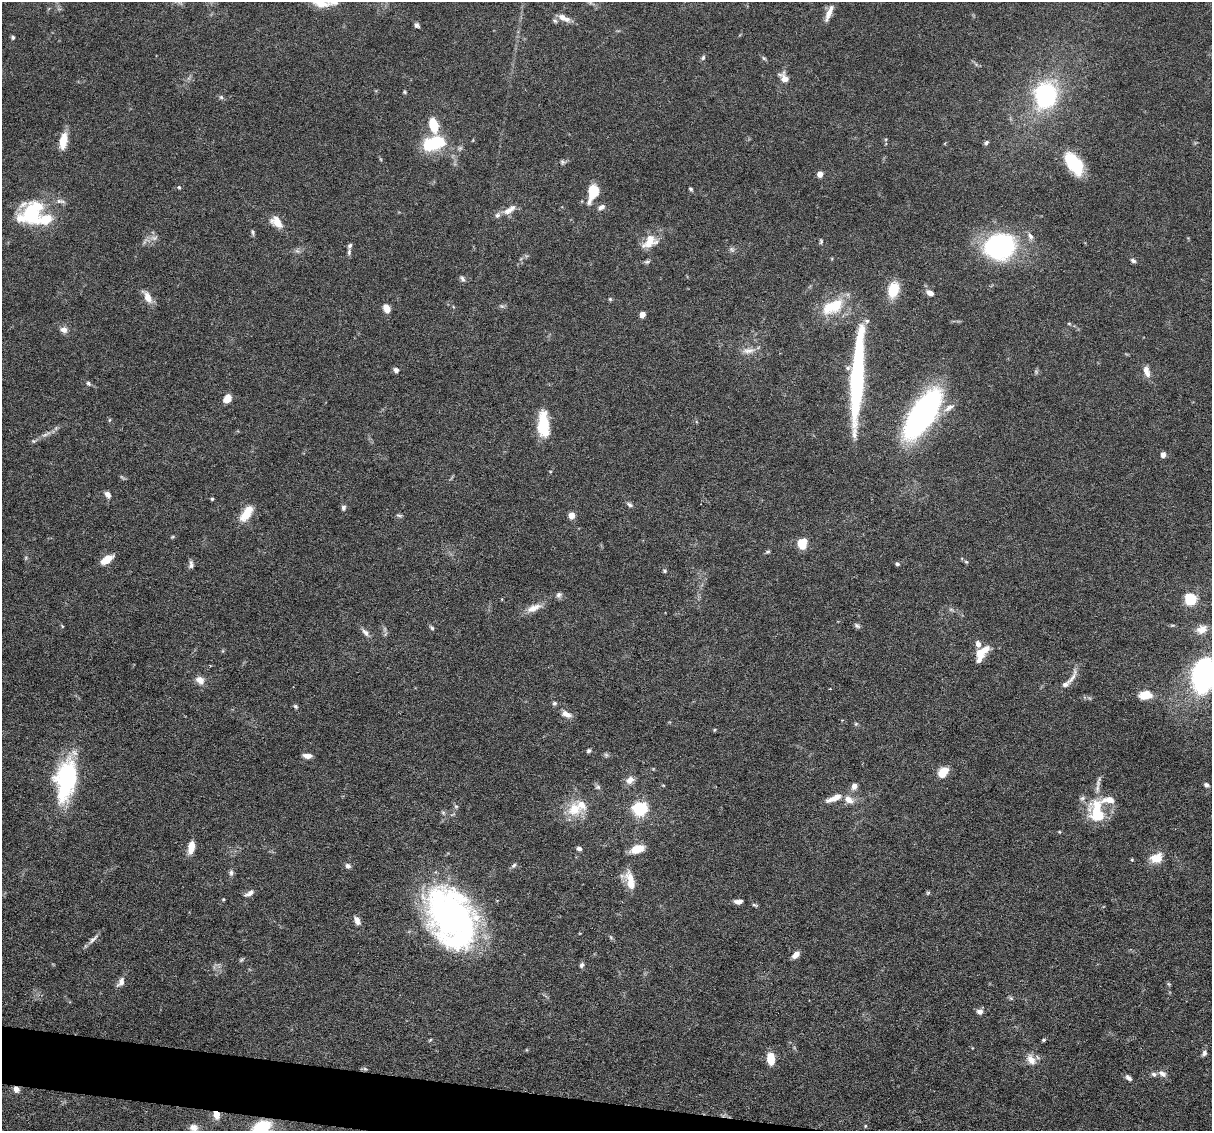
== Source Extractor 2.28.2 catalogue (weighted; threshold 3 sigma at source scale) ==
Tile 6 of 4 x 4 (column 2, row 2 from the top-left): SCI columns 1211-2420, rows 2488-3616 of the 4839 x 4859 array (HDU 1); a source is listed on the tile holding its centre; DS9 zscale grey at full resolution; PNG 1214 x 1133 px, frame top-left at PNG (2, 2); no overlay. Shown black and unused: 3% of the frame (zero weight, under 3 of 6 exposures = <1% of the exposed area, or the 3 px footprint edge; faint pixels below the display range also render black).
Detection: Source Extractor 2.28.2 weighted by HDU 2 'WHT'; one run over the whole footprint, this tile lists its part. Background 0.0627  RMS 0.003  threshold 0.0122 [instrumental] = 3 sigma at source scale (4.09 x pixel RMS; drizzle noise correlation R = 1.36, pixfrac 0.8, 0.05/0.05 arcsec/px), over >= 5 px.
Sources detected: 161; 1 too faint to see at this stretch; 2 inside a brighter object's white glare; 1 long thin detection or spike segment (spike, bleed or trail) — not listed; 15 inside a brighter listed object's ellipse — not listed separately; the other 142 listed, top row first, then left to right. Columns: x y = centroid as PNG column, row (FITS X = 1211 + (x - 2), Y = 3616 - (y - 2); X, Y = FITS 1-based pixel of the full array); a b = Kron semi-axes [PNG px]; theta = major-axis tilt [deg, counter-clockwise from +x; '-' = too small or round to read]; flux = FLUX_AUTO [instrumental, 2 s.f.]
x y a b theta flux
320 3 51 15 -37 7.8
829 13 23 6 68 2.4
563 18 17 7 -26 2.5
416 25 6 5 - 0.73
13 37 5 5 - 0.48
703 58 7 6 - 0.58
785 79 14 9 -73 2.3
405 92 5 4 - 0.33
1045 95 25 20 84 30
221 97 6 6 - 0.52
434 125 11 6 -74 11
63 141 20 8 81 4.2
986 142 6 4 48 0.54
435 143 18 9 20 22
562 162 7 6 - 0.54
1074 164 23 12 -54 13
820 174 4 4 - 2.8
179 187 5 4 - 0.33
691 189 4 4 - 0.47
593 192 17 9 75 8
601 207 10 7 35 1.1
32 209 43 19 32 15
509 210 19 7 36 2.3
277 222 15 9 -42 3.7
252 232 7 5 -65 0.51
1030 236 12 6 -57 1.3
821 241 6 4 77 0.43
649 243 21 11 24 3.8
1000 246 29 23 19 47
732 249 8 4 -45 0.62
349 252 8 5 81 0.62
1133 261 7 5 -28 0.66
647 262 8 5 10 0.58
462 279 9 5 -53 0.72
893 290 17 11 74 7.4
930 293 8 5 -25 1.8
148 297 14 7 -61 3
610 299 5 4 - 0.34
832 307 33 17 27 10
387 308 7 6 - 3.2
642 315 6 5 - 1.6
1069 324 6 3 -1 0.29
64 330 8 7 - 1.7
748 351 19 8 4 2.3
848 368 7 6 - 0.74
396 370 6 5 - 0.92
1146 371 13 6 -72 2.2
88 383 7 5 -57 0.56
227 399 9 7 57 2.9
949 408 18 8 31 2.1
923 414 37 16 57 96
109 420 6 4 88 0.32
543 424 29 12 -87 10
46 434 17 4 26 1.7
1163 455 5 5 - 1.5
108 495 9 6 -55 1.3
212 499 4 4 - 0.36
630 505 9 5 -33 0.7
343 508 8 6 88 0.7
246 514 22 10 55 4.9
399 515 10 4 -5 0.5
571 515 6 6 - 2.1
172 537 5 4 - 0.32
802 543 11 9 82 5.6
768 552 6 4 17 0.44
107 559 11 6 34 5
966 562 6 5 - 0.42
191 564 10 5 87 0.94
897 564 6 4 -18 0.52
664 571 5 4 - 0.39
559 595 8 7 - 0.88
1191 599 10 9 - 8.9
534 608 21 9 22 2.9
951 609 7 4 -1 0.51
62 626 5 3 - 0.26
857 626 10 5 -37 0.67
432 628 8 5 -45 0.52
1202 629 15 11 23 2.8
365 632 12 6 -47 1.2
980 653 12 10 -22 2.9
1203 675 28 17 82 59
1072 678 30 6 66 2
200 680 10 8 -33 2.4
1145 695 13 8 5 4.7
554 703 7 6 - 0.54
296 706 7 5 -41 0.51
566 714 13 7 -22 1.9
856 724 5 5 - 0.4
714 730 5 3 - 0.26
589 751 5 5 - 0.56
606 755 7 5 -44 0.53
307 756 9 5 -6 1.7
943 772 10 7 52 5.4
66 779 44 21 80 32
630 780 11 8 32 2
1098 783 22 5 77 1.7
663 785 5 3 - 0.24
1206 785 7 5 -27 0.7
854 786 8 6 62 1.5
598 787 8 5 14 0.59
834 798 22 7 22 3.4
849 800 14 9 -34 2.5
456 806 6 5 - 0.47
574 809 21 21 - 7.1
640 809 6 6 - 68
1096 809 25 22 86 10
191 847 13 6 80 3.7
579 849 6 5 - 0.96
637 849 13 7 19 5.5
1156 858 16 12 17 4
1132 860 4 4 - 0.28
348 866 7 7 - 0.86
514 866 8 5 40 0.64
231 872 9 6 -87 0.77
631 884 29 10 -50 3.9
928 892 6 4 1 0.38
250 893 13 6 27 1.4
223 899 4 3 - 0.27
738 902 10 5 0 1.3
754 905 7 4 -26 0.43
451 918 65 44 -63 97
357 921 12 7 -61 1.4
93 939 19 5 43 1.4
796 955 9 5 43 2.1
241 960 8 4 36 0.42
582 965 8 5 66 0.68
121 982 13 7 59 1.6
1169 984 6 4 -43 0.35
1011 998 6 5 - 0.45
980 1012 7 6 - 1.3
1043 1040 5 4 - 0.38
1204 1053 8 6 65 0.81
771 1059 10 6 -89 6.5
1031 1060 16 10 -60 2.7
365 1069 6 5 - 0.45
1162 1073 11 7 -31 1.3
1129 1078 9 5 -38 0.99
16 1089 6 5 - 1.8
216 1115 8 6 -72 3.1
865 1126 4 4 - 0.33
194 1128 12 9 -19 1.9
261 1128 16 12 19 16
Overlapping masked pixels (flux is a lower limit): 2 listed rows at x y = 16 1089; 216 1115
Isophote crosses this tile's border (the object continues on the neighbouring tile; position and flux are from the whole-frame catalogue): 4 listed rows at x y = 320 3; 1203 675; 194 1128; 261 1128